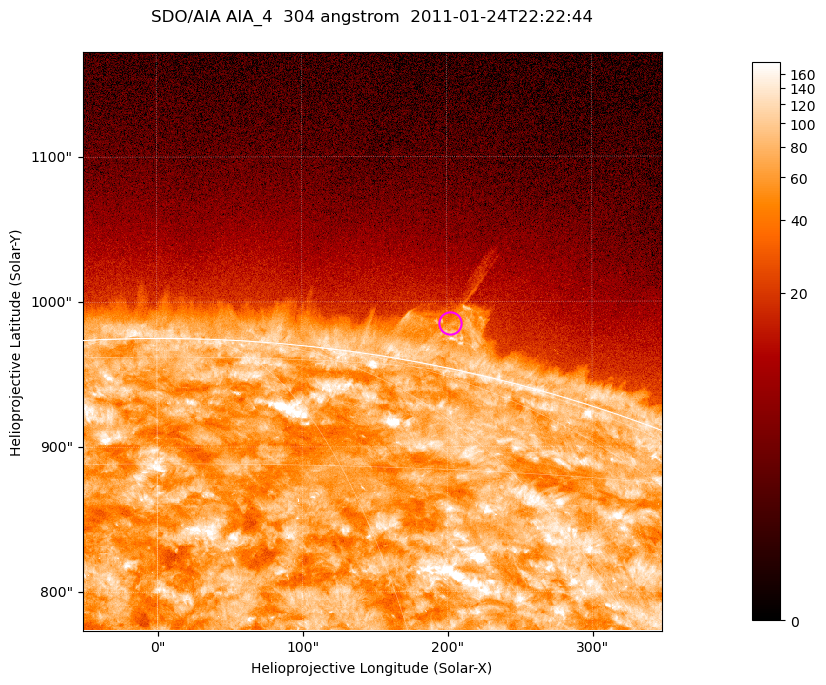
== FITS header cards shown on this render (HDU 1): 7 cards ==
TELESCOP= 'SDO/AIA '           / For AIA: SDO/AIA
INSTRUME= 'AIA_4   '           / For AIA: AIA_ATA1, AIA_ATA2, AIA_ATA3 or AIA_AT
WAVELNTH=                  304 / [angstrom] Wavelength
WAVEUNIT= 'angstrom'           / Wavelength unit: angstrom
DATE-OBS= '2011-01-24T22:22:44.136' / [ISO] Date when observation started; ISO 8
CTYPE1  = 'HPLN-TAN'           / CTYPE1; Typically HPLN
CTYPE2  = 'HPLT-TAN'           / CTYPE2; Typically HPLT

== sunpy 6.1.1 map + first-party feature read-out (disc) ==
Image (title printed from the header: SDO/AIA AIA_4  304 angstrom  2011-01-24T22:22:44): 665 x 665 px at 0.6 arcsec/px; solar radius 975 arcsec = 1625 px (partial field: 2.4% of the solar disc is inside the frame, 46% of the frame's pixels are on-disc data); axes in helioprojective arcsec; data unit not stated in the header (colour bar unlabelled)
Orientation: roll -0.132 deg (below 1 deg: not rotated)
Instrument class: DISC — disc imager (sunpy class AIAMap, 304 A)
Bright regions (active regions / flare kernels): reference = the on-disc median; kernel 5 px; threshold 5 sigma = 129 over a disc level ~72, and >= 1.15x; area >= 442 px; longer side >= 8 px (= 4.8 arcsec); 0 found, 0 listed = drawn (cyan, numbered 1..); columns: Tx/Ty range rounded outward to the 2 arcsec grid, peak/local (2 s.f.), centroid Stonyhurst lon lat
Off-limb structures (1.02-1.3 R_sun): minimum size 221 px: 1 found; the strongest spans PA ~345..350 deg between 1.02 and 1.09 R_sun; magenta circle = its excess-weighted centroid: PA ~350 deg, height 1.03 R_sun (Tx ~202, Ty ~986 arcsec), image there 2.9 x the reference